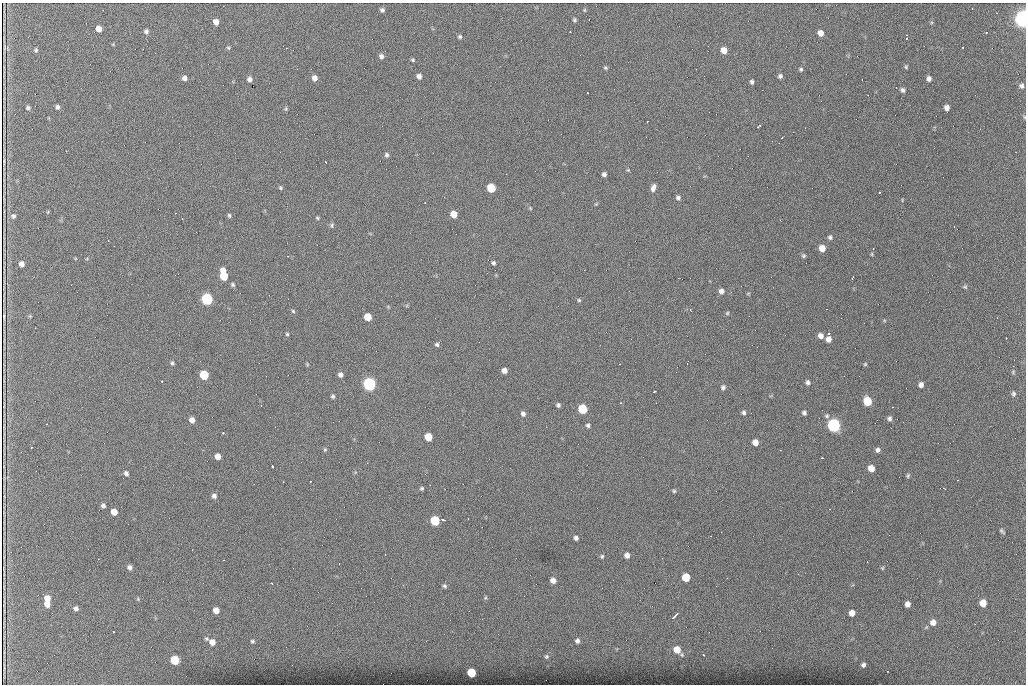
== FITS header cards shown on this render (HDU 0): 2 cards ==
NAXIS1  =                 1024 /fastest changing axis
NAXIS2  =                  682 /next to fastest changing axis

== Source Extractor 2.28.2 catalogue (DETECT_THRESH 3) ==
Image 1024 x 682 px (HDU 0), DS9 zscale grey, 1 PNG px = 1 image px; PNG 1028 x 686 px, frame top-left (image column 1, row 682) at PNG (2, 3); no overlay
Background 1270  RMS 25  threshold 75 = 3 sigma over >= 5 px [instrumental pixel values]
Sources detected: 170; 1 with non-positive FLUX_AUTO (blend fragments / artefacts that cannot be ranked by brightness) is not listed; the other 169 listed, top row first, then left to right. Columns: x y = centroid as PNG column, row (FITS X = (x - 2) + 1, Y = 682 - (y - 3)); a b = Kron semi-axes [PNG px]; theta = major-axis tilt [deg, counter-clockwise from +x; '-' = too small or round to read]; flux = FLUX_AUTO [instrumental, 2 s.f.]
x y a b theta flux
972 9 2 2 - 8.7e+02
382 10 5 5 - 4.2e+03
584 10 4 4 - 1.6e+03
1023 19 7 5 -84 1.3e+06
574 20 5 4 - 2.7e+03
216 22 5 5 - 1.1e+04
98 29 5 5 - 1.3e+04
146 31 6 5 - 4.2e+03
570 32 3 2 - 2.3e+03
986 32 3 2 - 1.6e+03
821 33 5 5 - 1.2e+04
460 37 5 5 - 3.1e+03
907 38 3 2 - 1.0e+03
228 48 5 4 - 2.1e+03
36 50 5 4 - 2.6e+03
724 50 6 5 - 1.6e+04
381 56 6 6 - 5.5e+03
413 60 4 4 - 2.2e+03
906 67 5 4 - 2.3e+03
605 68 5 4 - 2.4e+03
801 69 5 4 - 2.7e+03
419 76 5 5 - 7.3e+03
780 76 5 5 - 4.1e+03
184 78 5 5 - 6.0e+03
314 78 6 5 - 9.9e+03
929 78 5 4 - 5.4e+03
249 79 5 4 - 5.9e+03
752 82 5 3 - 3.7e+03
1021 86 7 7 - 4.7e+03
903 90 8 7 - 5.1e+03
587 92 3 2 - 2.4e+03
57 107 5 4 - 4.0e+03
28 108 5 4 - 3.1e+03
947 108 5 5 - 7.8e+03
286 109 6 4 84 2.2e+03
1024 117 6 4 -88 1.8e+03
759 126 5 2 - 2.4e+03
782 138 2 2 - 1.2e+03
386 155 6 5 - 3.5e+03
4 161 15 3 90 2.2e+02
325 162 3 2 - 1.4e+03
628 170 5 4 - 1.7e+03
506 174 2 2 - 1.0e+03
604 174 4 4 - 4.9e+03
280 188 5 4 - 2.3e+03
491 188 6 5 - 6.7e+04
653 188 8 5 71 7.6e+03
879 192 3 2 - 3.1e+03
678 198 6 5 - 4.3e+03
596 204 4 4 - 1.7e+03
530 208 5 4 - 1.7e+03
48 212 6 3 71 1.5e+03
454 214 5 5 - 2.1e+04
229 215 5 5 - 3.0e+03
13 216 6 6 - 4.1e+03
182 218 3 2 - 1.0e+03
317 218 5 4 - 2.0e+03
332 225 7 5 70 3.1e+03
830 237 5 5 - 3.6e+03
822 248 6 5 - 1.8e+04
872 254 6 3 90 1.7e+03
804 256 5 5 - 2.8e+03
493 263 6 5 - 3.0e+03
21 264 5 4 - 8.3e+03
223 270 6 5 - 1.3e+04
224 276 7 5 -76 4.5e+04
852 278 4 2 - 1.4e+03
233 284 6 4 -47 2.9e+03
965 287 6 5 - 2.5e+03
721 291 6 6 - 7.1e+03
748 293 5 3 - 1.5e+03
207 299 6 6 - 2.4e+05
579 300 5 4 - 2.2e+03
690 310 4 2 - 1.3e+03
293 311 5 5 - 2.3e+03
727 313 5 4 - 2.1e+03
30 316 4 4 - 1.6e+03
4 317 6 2 -89 2.6e+03
368 317 6 5 - 3.2e+04
829 333 3 2 - 2.9e+03
287 334 4 4 - 1.9e+03
820 336 5 5 - 8.6e+03
1006 338 3 2 - 1.2e+03
828 339 6 5 - 9.9e+03
437 345 5 5 - 3.5e+03
172 363 5 4 - 2.9e+03
307 364 5 4 - 1.7e+03
865 364 5 5 - 2.0e+03
504 370 5 5 - 1.1e+04
1013 372 6 5 - 2.3e+03
204 375 6 5 - 7.8e+04
340 375 5 5 - 5.8e+03
162 381 3 2 - 5.3e+03
808 382 5 5 - 4.5e+03
369 384 6 6 - 4.2e+05
921 385 5 5 - 7.1e+03
723 387 7 6 - 3.9e+03
654 392 3 2 - 1.6e+03
1013 394 8 6 -80 3.7e+03
333 396 5 4 - 3.1e+03
867 401 6 6 - 6.2e+04
558 405 5 4 - 3.7e+03
261 406 3 2 - 8.9e+02
893 407 3 2 - 1.6e+03
582 409 6 6 - 8.4e+04
744 412 5 4 - 3.6e+03
804 413 5 4 - 3.9e+03
523 414 6 5 - 5.5e+03
827 416 6 6 - 3.2e+03
889 418 6 5 - 4.2e+03
192 420 5 5 - 9.9e+03
588 425 5 5 - 3.4e+03
833 425 6 6 - 4.8e+05
223 433 3 2 - 5.4e+03
428 437 6 5 - 3.6e+04
755 442 5 5 - 1.5e+04
325 450 6 4 69 2.2e+03
878 450 5 5 - 4.9e+03
218 456 5 5 - 1.3e+04
822 458 3 2 - 2.3e+03
272 466 3 3 - 2.3e+03
871 468 5 5 - 1.9e+04
126 473 6 5 - 4.6e+03
908 475 6 4 60 2.5e+03
958 480 3 2 - 1.8e+03
310 481 2 2 - 1.2e+03
283 482 2 2 - 8.4e+02
422 488 5 4 - 2.7e+03
944 488 4 3 - 1.2e+03
674 491 5 4 - 2.3e+03
214 496 6 6 - 5.2e+03
103 506 4 4 - 4.0e+03
114 512 5 5 - 1.6e+04
443 520 4 2 - 3.5e+03
435 521 6 6 - 9.1e+04
1002 531 7 4 -45 3.0e+03
576 538 5 5 - 4.8e+03
627 555 5 5 - 8.6e+03
602 556 5 4 - 2.4e+03
662 558 2 2 - 7.9e+02
98 559 2 2 - 7.4e+02
224 560 2 2 - 1.1e+03
130 567 5 5 - 5.8e+03
882 568 5 4 - 1.9e+03
686 577 6 5 - 4.7e+04
553 580 6 5 - 9.2e+03
445 586 5 4 - 3.1e+03
47 598 6 5 - 1.5e+04
485 598 5 4 - 2.1e+03
138 599 5 4 - 2.0e+03
983 603 6 5 - 2.2e+04
47 604 5 5 - 1.1e+04
907 604 5 5 - 8.6e+03
76 608 5 5 - 5.0e+03
216 610 5 5 - 1.4e+04
852 613 5 5 - 1.2e+04
675 616 8 3 46 8.7e+03
933 622 7 7 - 1.0e+04
113 632 3 3 - 1.7e+03
252 641 6 5 - 3.0e+03
577 641 6 5 - 5.7e+03
212 642 9 8 - 1.4e+04
677 650 7 7 - 2.5e+04
704 655 3 2 - 2.3e+03
546 657 6 6 - 3.6e+03
175 660 6 6 - 6.5e+04
863 665 5 5 - 4.9e+03
887 671 2 2 - 9.8e+02
471 673 6 5 - 7.0e+04
At the frame edge (FLAGS 8, measured only in part): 2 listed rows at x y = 1023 19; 1024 117
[1 non-positive-flux detection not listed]

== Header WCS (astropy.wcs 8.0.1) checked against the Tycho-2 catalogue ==
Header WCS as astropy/WCSLIB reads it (CRVAL/CRPIX/CD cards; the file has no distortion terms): RA---TAN/DEC--TAN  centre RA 07:06:07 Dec +31:10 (106.53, +31.16 deg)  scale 1.44 arcsec/px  FOV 24.5' x 16.3'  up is -93 deg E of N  parity flipped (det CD > 0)
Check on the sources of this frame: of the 60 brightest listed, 9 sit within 2.2 arcsec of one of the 16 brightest Tycho-2 stars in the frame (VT <= 12.35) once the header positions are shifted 0.27 arcsec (0.12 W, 0.24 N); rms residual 1.01 arcsec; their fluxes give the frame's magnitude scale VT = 23.88 - 2.5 log10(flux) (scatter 0.23 mag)
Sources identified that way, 9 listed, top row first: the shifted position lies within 2.2 arcsec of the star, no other Tycho-2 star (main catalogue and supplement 1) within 4.4 arcsec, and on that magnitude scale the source's flux lands within +1.5 / -3 mag of the star's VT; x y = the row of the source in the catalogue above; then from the Tycho-2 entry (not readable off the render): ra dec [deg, ICRS J2000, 3 dp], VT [Tycho-2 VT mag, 2 dp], TYC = Tycho-2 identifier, HIP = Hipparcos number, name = IAU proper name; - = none
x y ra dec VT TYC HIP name
491 188 106.458 +31.151 12.35 2438-728-1 - -
207 299 106.516 +31.041 10.39 2438-398-1 - -
204 375 106.551 +31.041 11.84 2438-663-1 - -
369 384 106.552 +31.106 9.20 2438-180-1 - -
867 401 106.550 +31.305 11.61 2438-184-1 - -
582 409 106.559 +31.192 11.79 2438-1039-1 - -
833 425 106.562 +31.292 10.01 2438-106-1 - -
435 521 106.614 +31.135 11.36 2438-550-1 - -
471 673 106.684 +31.152 11.76 2438-931-1 - -